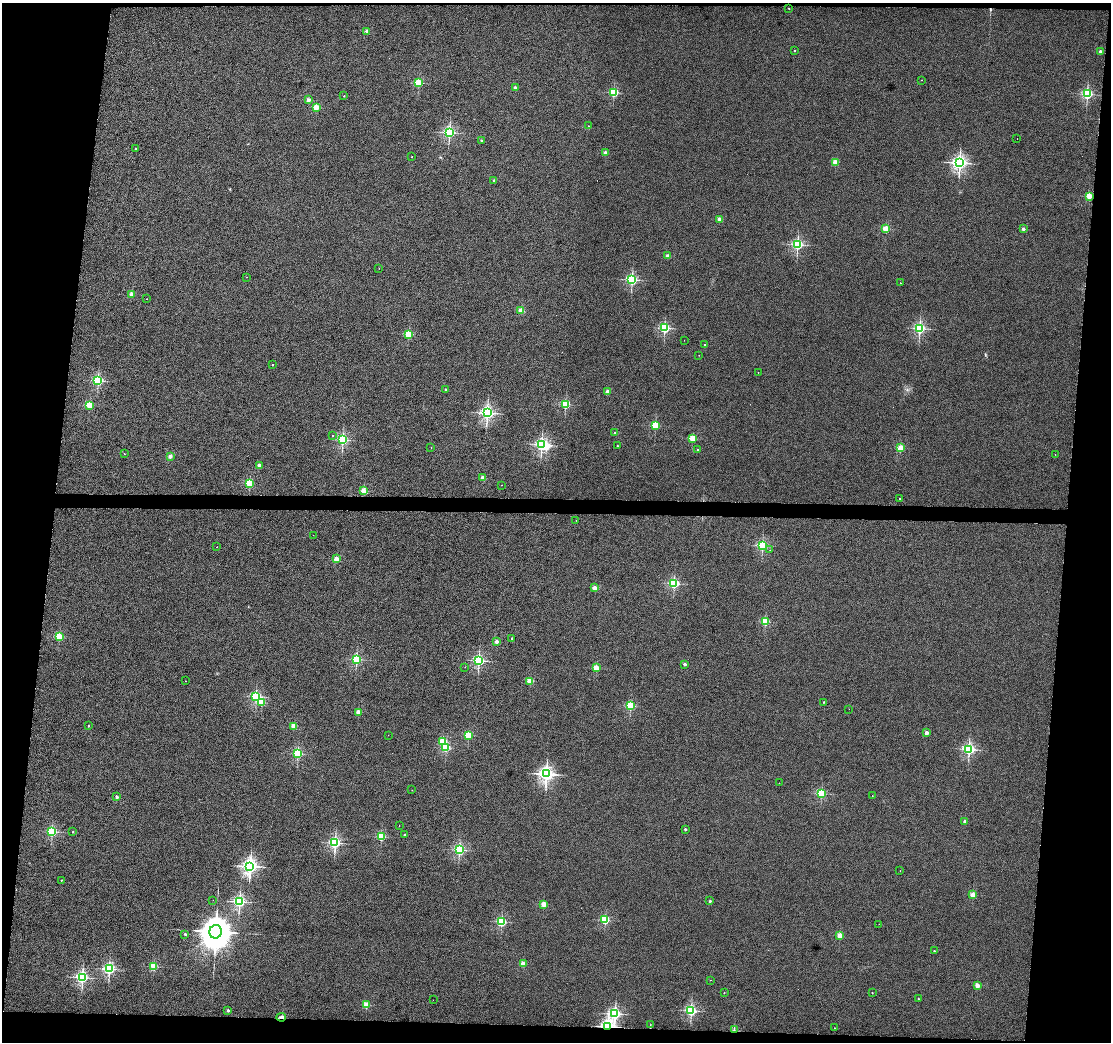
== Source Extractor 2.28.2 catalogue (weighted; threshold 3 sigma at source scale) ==
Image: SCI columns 1-4435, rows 99-4256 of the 4438 x 4453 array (HDU 1 of 3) = the unmasked area's bounding box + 8 px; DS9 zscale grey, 4 x 4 block average (1 PNG px = mean of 4 x 4 image px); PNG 1113 x 1044 px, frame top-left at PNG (2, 3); each listed source drawn as its Kron ellipse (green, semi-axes under 4 px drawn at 4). Shown black and unused: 12% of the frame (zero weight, under 4 of 8 exposures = <1% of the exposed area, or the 3 px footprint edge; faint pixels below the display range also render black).
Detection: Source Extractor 2.28.2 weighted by HDU 2 'WHT'. Background 0.0187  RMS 0.26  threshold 1.05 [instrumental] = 3 sigma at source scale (4.09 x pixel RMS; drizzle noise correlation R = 1.36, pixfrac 0.8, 0.05/0.05 arcsec/px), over >= 5 px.
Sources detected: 156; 1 too faint to see at this stretch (4 x 4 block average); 1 inside a brighter object's white glare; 3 cosmic-ray / hot-pixel residue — neither listed nor drawn; the other 151 listed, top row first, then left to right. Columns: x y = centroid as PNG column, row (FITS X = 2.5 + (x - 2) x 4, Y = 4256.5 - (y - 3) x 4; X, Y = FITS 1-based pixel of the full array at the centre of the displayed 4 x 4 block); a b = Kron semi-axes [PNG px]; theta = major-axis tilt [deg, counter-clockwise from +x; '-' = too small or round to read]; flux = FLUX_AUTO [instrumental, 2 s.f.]
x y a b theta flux
789 8 2 2 - 160
367 31 2 2 - 1900
794 51 2 2 - 190
1100 51 2 2 - 880
922 80 2 2 - 50
419 83 2 2 - 9200
515 88 2 2 - 1400
614 92 2 2 - 13000
1087 94 2 2 - 22000
344 96 2 2 - 170
308 100 2 2 - 2500
316 107 2 2 - 3900
588 126 2 2 - 61
449 132 2 2 - 26000
1017 139 2 2 - 18
481 140 2 2 - 270
136 149 2 2 - 270
605 153 2 2 - 1900
412 157 2 2 - 38
835 162 2 2 - 4300
959 163 2 2 - 52000
494 180 2 2 - 660
1089 196 2 2 - 5200
719 219 2 2 - 2300
886 229 2 2 - 7000
1023 229 2 2 - 970
797 244 2 2 - 23000
668 256 2 2 - 2000
379 268 2 2 - 25
246 277 2 2 - 19
632 280 2 2 - 25000
900 283 2 2 - 67
132 294 2 2 - 2400
147 299 2 2 - 35
521 311 2 2 - 4100
664 328 2 2 - 19000
920 328 2 2 - 23000
408 334 2 2 - 7700
684 340 2 2 - 20
704 345 2 2 - 150
699 355 2 2 - 23
272 365 2 2 - 190
758 372 2 2 - 33
98 380 2 2 - 20000
445 390 2 2 - 670
607 392 2 2 - 2500
566 404 2 2 - 11000
89 405 2 2 - 7600
487 413 2 2 - 38000
655 425 2 2 - 8600
615 433 2 2 - 770
333 435 2 2 - 62
692 438 2 2 - 6000
343 440 2 2 - 23000
541 445 2 2 - 29000
617 446 2 2 - 140
431 447 2 2 - 41
900 448 2 2 - 5900
698 450 2 2 - 260
124 454 2 2 - 120
1055 455 2 2 - 21
170 456 3 2 - 230
259 465 2 2 - 1500
483 478 2 2 - 2400
249 483 2 2 - 9900
502 485 2 2 - 45
364 491 2 2 - 5400
900 499 2 2 - 270
576 520 2 2 - 19
313 535 2 2 - 30
762 545 2 2 - 18000
217 547 2 2 - 73
770 550 2 2 - 19
336 559 2 2 - 3900
674 583 2 2 - 19000
595 588 2 2 - 3800
765 622 2 2 - 8800
59 637 2 2 - 9600
512 638 2 2 - 300
497 641 2 2 - 1800
356 659 2 2 - 17000
479 661 2 2 - 25000
685 664 2 2 - 1000
465 667 2 2 - 61
596 668 2 2 - 5400
186 681 2 2 - 41
530 681 2 2 - 5300
256 696 2 2 - 19000
262 702 2 2 - 4300
824 702 2 2 - 180
630 706 2 2 - 12000
849 709 2 2 - 38
358 712 2 2 - 3100
88 726 2 2 - 260
294 726 2 2 - 4300
926 733 2 2 - 1900
388 735 2 2 - 20
468 735 2 2 - 9500
443 742 2 2 - 7600
446 748 2 2 - 8800
969 749 2 2 - 27000
298 754 2 2 - 16000
546 774 2 2 - 54000
779 783 2 2 - 52
412 790 2 2 - 29
821 794 2 2 - 13000
872 796 2 2 - 43
117 797 2 2 - 1100
965 821 2 2 - 1200
399 825 2 2 - 44
685 829 2 2 - 500
52 831 2 2 - 16000
73 832 2 2 - 230
405 835 2 2 - 480
381 837 2 2 - 10000
335 843 2 2 - 28000
459 850 2 2 - 23000
250 866 3 2 - 57000
900 871 2 2 - 23
62 880 2 2 - 130
973 895 2 2 - 4400
213 900 2 2 - 21
239 901 2 2 - 29000
710 901 2 2 - 410
543 904 2 2 - 3800
605 920 2 2 - 12000
501 922 2 2 - 15000
879 924 2 2 - 33
216 932 7 6 - 280000
185 934 2 2 - 370
840 935 2 2 - 4400
934 951 2 2 - 220
523 964 2 2 - 2800
154 966 2 2 - 7600
109 969 2 2 - 26000
82 977 2 2 - 31000
711 980 2 2 - 34
977 986 2 2 - 3200
724 992 2 2 - 100
872 993 2 2 - 90
918 998 2 2 - 150
433 1000 2 2 - 22
366 1005 2 2 - 5200
228 1010 2 2 - 720
691 1010 2 2 - 25000
615 1014 2 2 - 27000
281 1017 5 2 - 250
650 1025 2 2 - 27
608 1026 2 2 - 41000
835 1028 2 2 - 38
734 1030 3 2 - 130
Overlapping masked pixels (flux is a lower limit): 3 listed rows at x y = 281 1017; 608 1026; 734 1030
Diffuse or blended objects may show on this block-average render without a row.